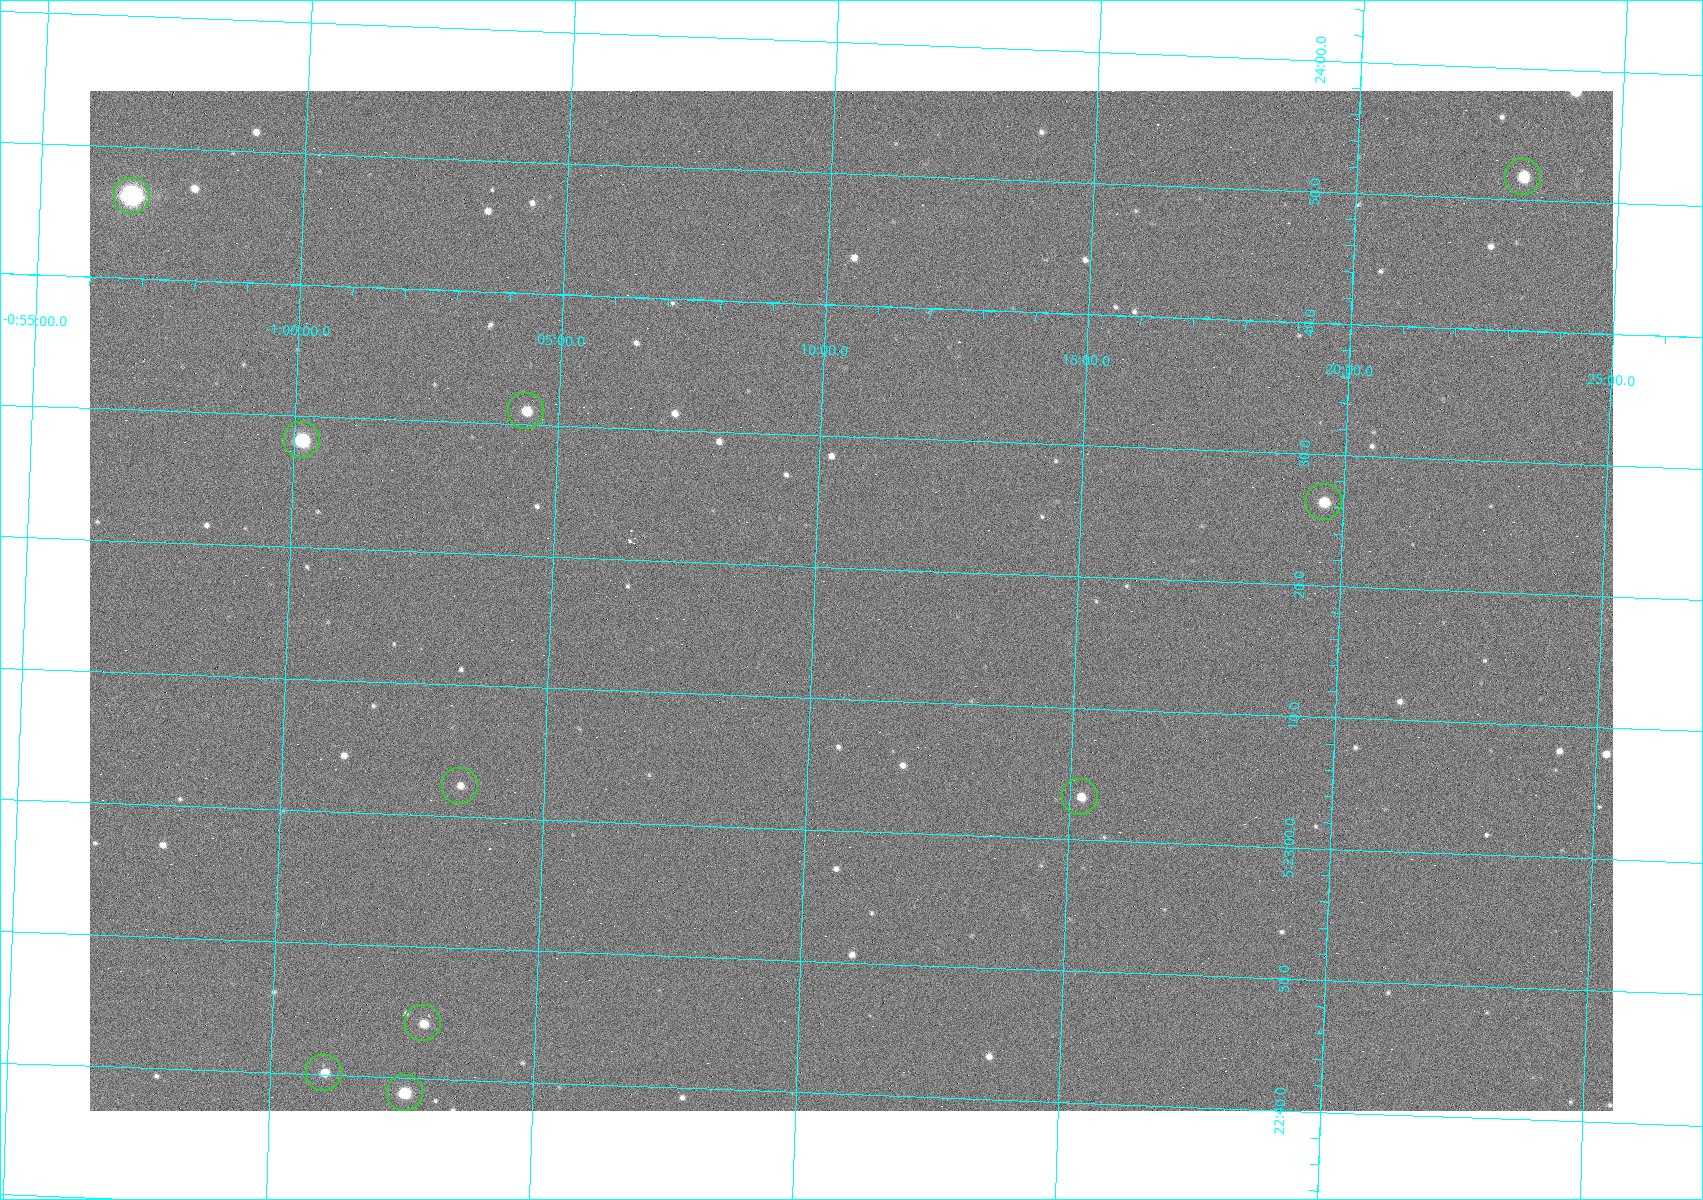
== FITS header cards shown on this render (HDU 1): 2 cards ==
NAXIS1  =                 1523
NAXIS2  =                 1020

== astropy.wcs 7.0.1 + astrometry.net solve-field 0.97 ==
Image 1523 x 1020 px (HDU 1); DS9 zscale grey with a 90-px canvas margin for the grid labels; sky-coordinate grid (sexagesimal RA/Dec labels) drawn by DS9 from the SOLVED WCS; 10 Tycho-2 reference stars matched to detected sources circled (green)
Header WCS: RA---TAN/DEC--TAN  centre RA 05:23:18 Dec -01:11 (80.82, -1.18 deg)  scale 1.14 arcsec/px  FOV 29.0' x 19.4'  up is +88 deg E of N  parity flipped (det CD > 0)
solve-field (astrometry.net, Tycho-2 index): VERIFIED the header's WCS against the Tycho-2 star catalogue (10 matches, 0 conflicts) and refined it, rather than solving blind
Solved WCS: RA---TAN-SIP/DEC--TAN-SIP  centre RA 05:23:18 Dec -01:11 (80.82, -1.18 deg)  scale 1.14 arcsec/px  FOV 29.0' x 19.4'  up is +88 deg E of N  parity flipped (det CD > 0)
The solver's refit moves the header's centre by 0.68 arcsec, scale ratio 1.001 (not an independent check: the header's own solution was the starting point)
Tycho-2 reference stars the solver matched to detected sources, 10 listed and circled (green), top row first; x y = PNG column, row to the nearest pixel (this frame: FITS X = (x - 90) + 1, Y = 1020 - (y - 91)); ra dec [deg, ICRS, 3 dp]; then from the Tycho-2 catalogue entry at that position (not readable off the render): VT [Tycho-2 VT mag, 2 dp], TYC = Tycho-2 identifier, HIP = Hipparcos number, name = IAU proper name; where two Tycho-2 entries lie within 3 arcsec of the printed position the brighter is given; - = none
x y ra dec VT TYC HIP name
1523 177 80.966 -1.386 10.33 4753-1182-1 - -
132 196 80.943 -0.946 8.91 4753-387-1 - -
526 411 80.879 -1.073 10.48 4753-1534-1 - -
302 440 80.867 -1.002 7.84 4753-1205-1 25199 -
1324 502 80.860 -1.327 11.24 4753-1591-1 - -
460 786 80.760 -1.057 11.82 4753-1463-1 - -
1080 797 80.764 -1.254 10.69 4753-1358-1 - -
423 1023 80.684 -1.048 11.65 4753-1425-1 - -
324 1073 80.667 -1.017 10.97 4753-1266-1 - -
405 1093 80.662 -1.043 9.00 4753-1401-1 25121 -